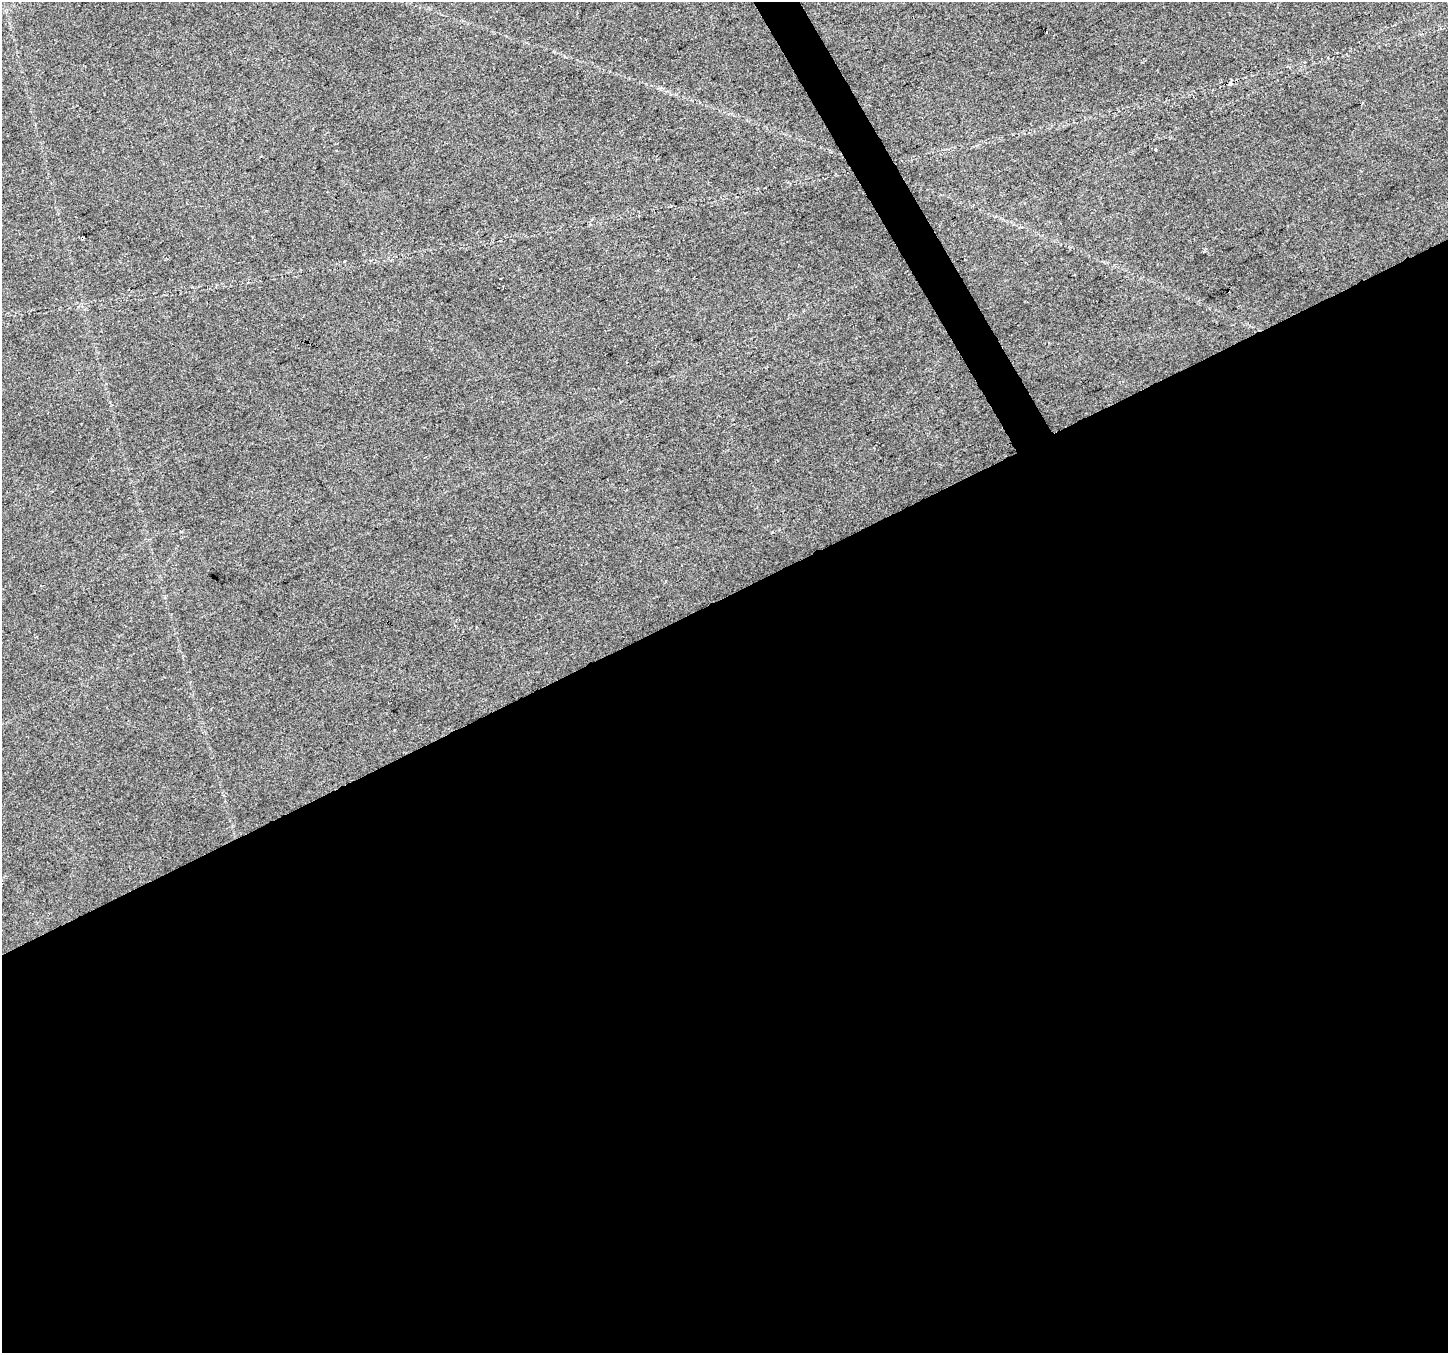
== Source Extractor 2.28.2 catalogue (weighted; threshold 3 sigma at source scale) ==
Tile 15 of 4 x 4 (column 3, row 4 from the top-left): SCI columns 2893-4338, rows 163-1513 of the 5783 x 5668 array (HDU 1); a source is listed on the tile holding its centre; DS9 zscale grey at full resolution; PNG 1450 x 1355 px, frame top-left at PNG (2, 2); no overlay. Shown black and unused: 57% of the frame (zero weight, under 2 of 3 exposures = <1% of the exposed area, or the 3 px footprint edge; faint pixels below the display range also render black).
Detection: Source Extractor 2.28.2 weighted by HDU 2 'WHT'; one run over the whole footprint, this tile lists its part. Background 0.0539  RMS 0.0093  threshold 0.0421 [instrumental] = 3 sigma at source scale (4.5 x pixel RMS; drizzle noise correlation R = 1.50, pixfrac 1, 0.0396/0.0396 arcsec/px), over >= 5 px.
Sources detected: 3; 1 cosmic-ray / hot-pixel residue — not listed; the other 2 listed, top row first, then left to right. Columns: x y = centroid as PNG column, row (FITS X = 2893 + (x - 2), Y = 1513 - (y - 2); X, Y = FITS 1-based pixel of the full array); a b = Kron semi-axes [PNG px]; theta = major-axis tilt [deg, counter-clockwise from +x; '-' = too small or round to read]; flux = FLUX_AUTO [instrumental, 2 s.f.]
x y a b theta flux
1230 83 6 5 - 1.7
1155 149 3 3 - 1.4